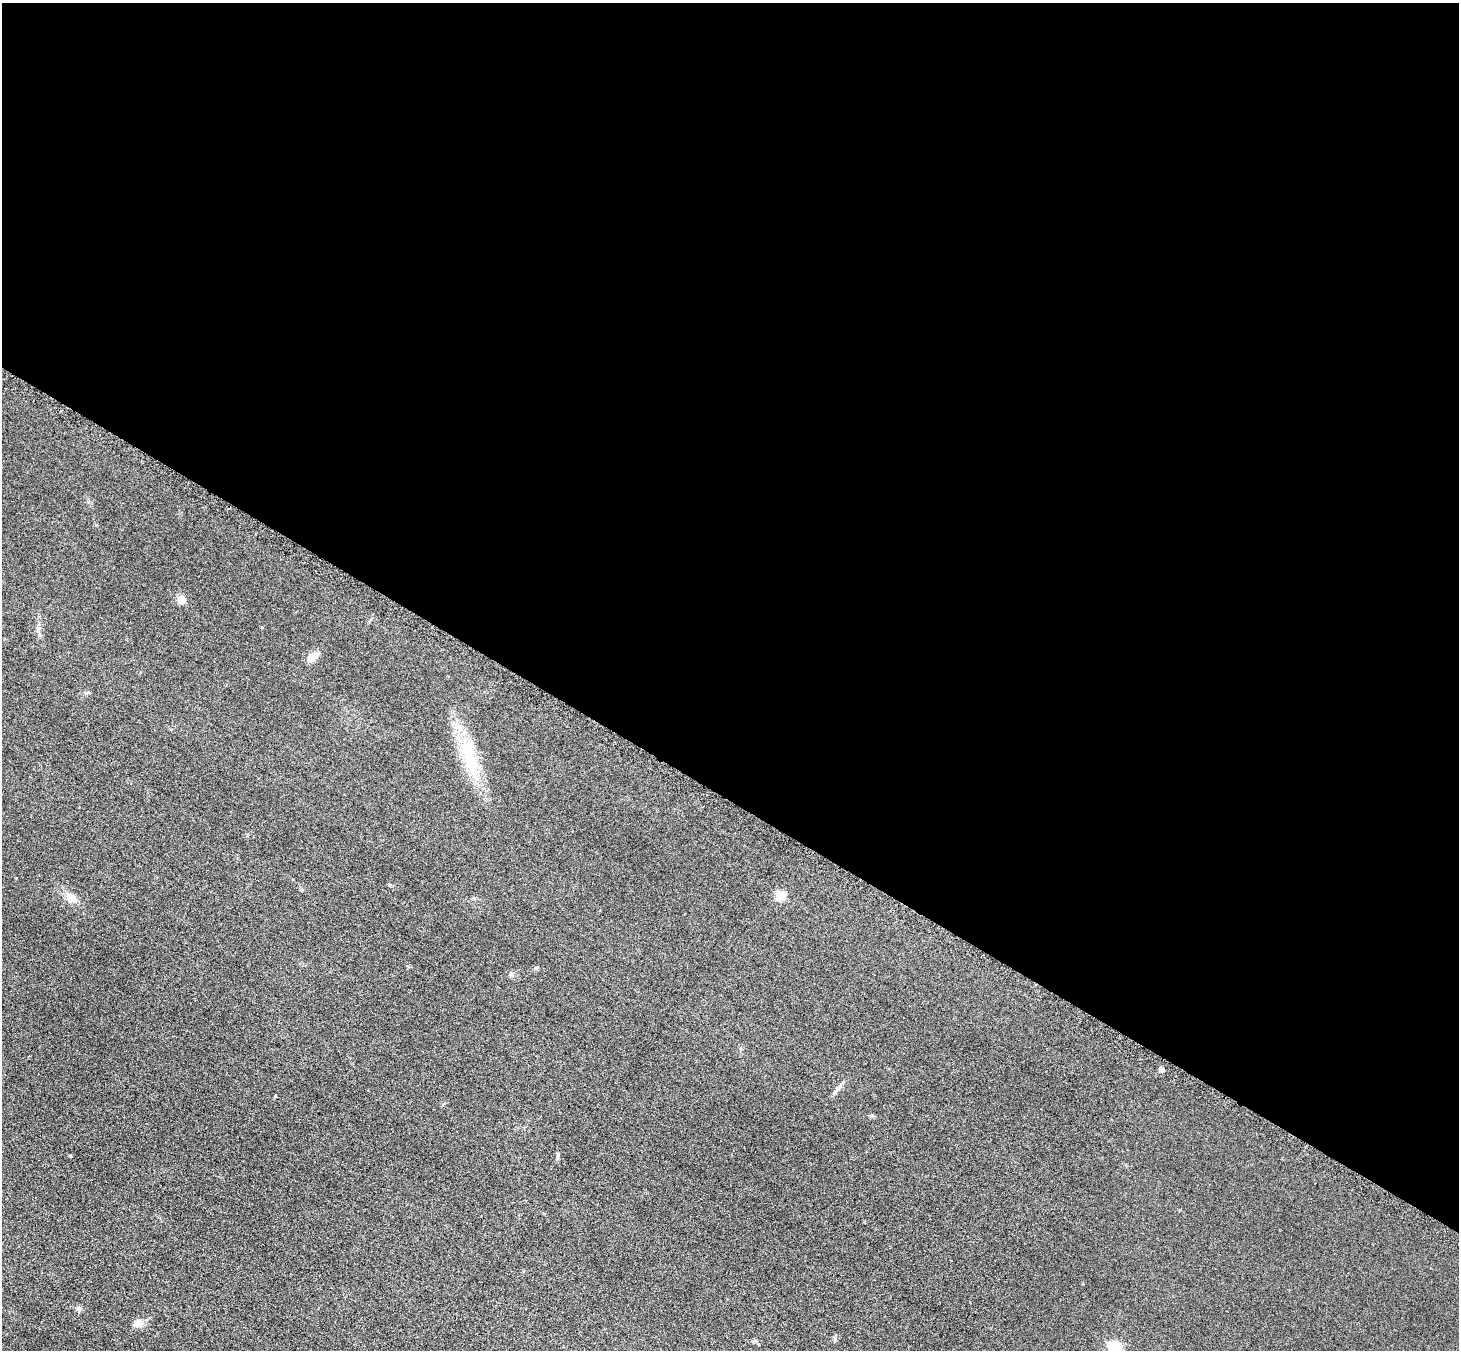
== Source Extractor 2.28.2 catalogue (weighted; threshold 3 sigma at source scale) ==
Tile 3 of 4 x 4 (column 3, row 1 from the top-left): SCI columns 2934-4390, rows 4358-5705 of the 5861 x 5868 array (HDU 1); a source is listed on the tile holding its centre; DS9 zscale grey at full resolution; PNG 1461 x 1352 px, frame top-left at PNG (2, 3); no overlay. Shown black and unused: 59% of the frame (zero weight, under 3 of 6 exposures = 2% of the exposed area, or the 3 px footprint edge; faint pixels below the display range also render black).
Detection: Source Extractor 2.28.2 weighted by HDU 2 'WHT'; one run over the whole footprint, this tile lists its part. Background 0.0929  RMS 0.01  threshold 0.0408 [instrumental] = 3 sigma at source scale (4.09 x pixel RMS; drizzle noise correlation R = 1.36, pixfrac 0.8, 0.05/0.05 arcsec/px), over >= 5 px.
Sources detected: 11; all 11 listed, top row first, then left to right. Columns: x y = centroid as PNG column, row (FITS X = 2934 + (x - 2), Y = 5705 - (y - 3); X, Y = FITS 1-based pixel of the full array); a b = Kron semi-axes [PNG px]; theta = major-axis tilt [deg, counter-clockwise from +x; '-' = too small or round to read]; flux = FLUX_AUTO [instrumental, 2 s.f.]
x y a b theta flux
181 599 5 5 - 25
312 657 14 8 36 8
470 757 61 16 -79 49
780 895 5 5 - 41
71 897 15 10 -42 8.2
511 974 6 6 - 1.8
1161 1069 5 5 - 5.4
838 1088 14 6 54 3.9
70 1156 4 3 - 0.73
138 1323 13 9 21 6.2
1115 1348 6 6 - 120
Isophote crosses this tile's border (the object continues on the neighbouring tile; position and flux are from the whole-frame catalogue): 1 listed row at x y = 1115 1348
Unlisted compact peaks at least as high as the median listed source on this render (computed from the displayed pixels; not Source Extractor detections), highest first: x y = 79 1308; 557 1158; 835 1340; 389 885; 871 1116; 262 627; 86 693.